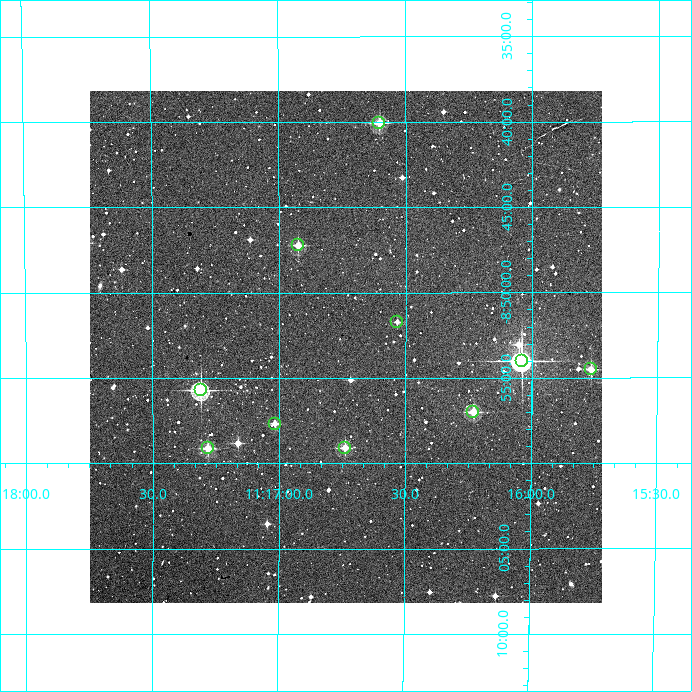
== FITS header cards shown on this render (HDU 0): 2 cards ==
NAXIS1  =                  512
NAXIS2  =                  512

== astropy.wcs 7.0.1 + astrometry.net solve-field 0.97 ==
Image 512 x 512 px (HDU 0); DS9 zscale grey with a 90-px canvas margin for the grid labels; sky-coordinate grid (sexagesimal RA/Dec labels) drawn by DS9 from the SOLVED WCS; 10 Tycho-2 reference stars matched to detected sources circled (green)
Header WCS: RA---TAN/DEC--TAN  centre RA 11:16:44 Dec -08:53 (169.18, -8.89 deg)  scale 3.52 arcsec/px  FOV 30.0' x 30.0'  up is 0 deg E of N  parity normal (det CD < 0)
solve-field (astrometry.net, Tycho-2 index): VERIFIED the header's WCS against the Tycho-2 star catalogue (verified at 2 index scales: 10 matches each, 0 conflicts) and refined it, rather than solving blind
Solved WCS: RA---TAN-SIP/DEC--TAN-SIP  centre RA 11:16:44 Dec -08:53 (169.18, -8.89 deg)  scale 3.52 arcsec/px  FOV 30.0' x 30.0'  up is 0 deg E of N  parity normal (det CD < 0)
The solver's refit moves the header's centre by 1.7 arcsec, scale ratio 1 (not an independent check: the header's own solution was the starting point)
Tycho-2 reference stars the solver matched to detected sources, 10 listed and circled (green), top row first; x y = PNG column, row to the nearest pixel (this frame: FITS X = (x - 90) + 1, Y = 512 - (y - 91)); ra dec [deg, ICRS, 3 dp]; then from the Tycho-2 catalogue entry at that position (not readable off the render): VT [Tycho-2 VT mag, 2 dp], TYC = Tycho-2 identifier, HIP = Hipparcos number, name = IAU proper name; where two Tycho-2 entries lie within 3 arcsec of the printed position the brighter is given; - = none
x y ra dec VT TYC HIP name
379 123 169.151 -8.668 10.47 5508-803-1 - -
298 245 169.231 -8.787 10.70 5508-983-1 - -
397 322 169.134 -8.862 11.64 5508-918-1 - -
522 361 169.010 -8.900 7.74 5508-1186-1 55040 -
591 369 168.941 -8.909 10.64 5508-806-1 - -
201 390 169.327 -8.929 9.15 5508-914-1 55139 -
473 412 169.057 -8.950 10.51 5508-1109-1 - -
275 424 169.254 -8.961 11.52 5508-761-1 - -
208 448 169.321 -8.985 10.72 5508-716-1 - -
345 448 169.185 -8.985 10.45 5508-856-1 - -